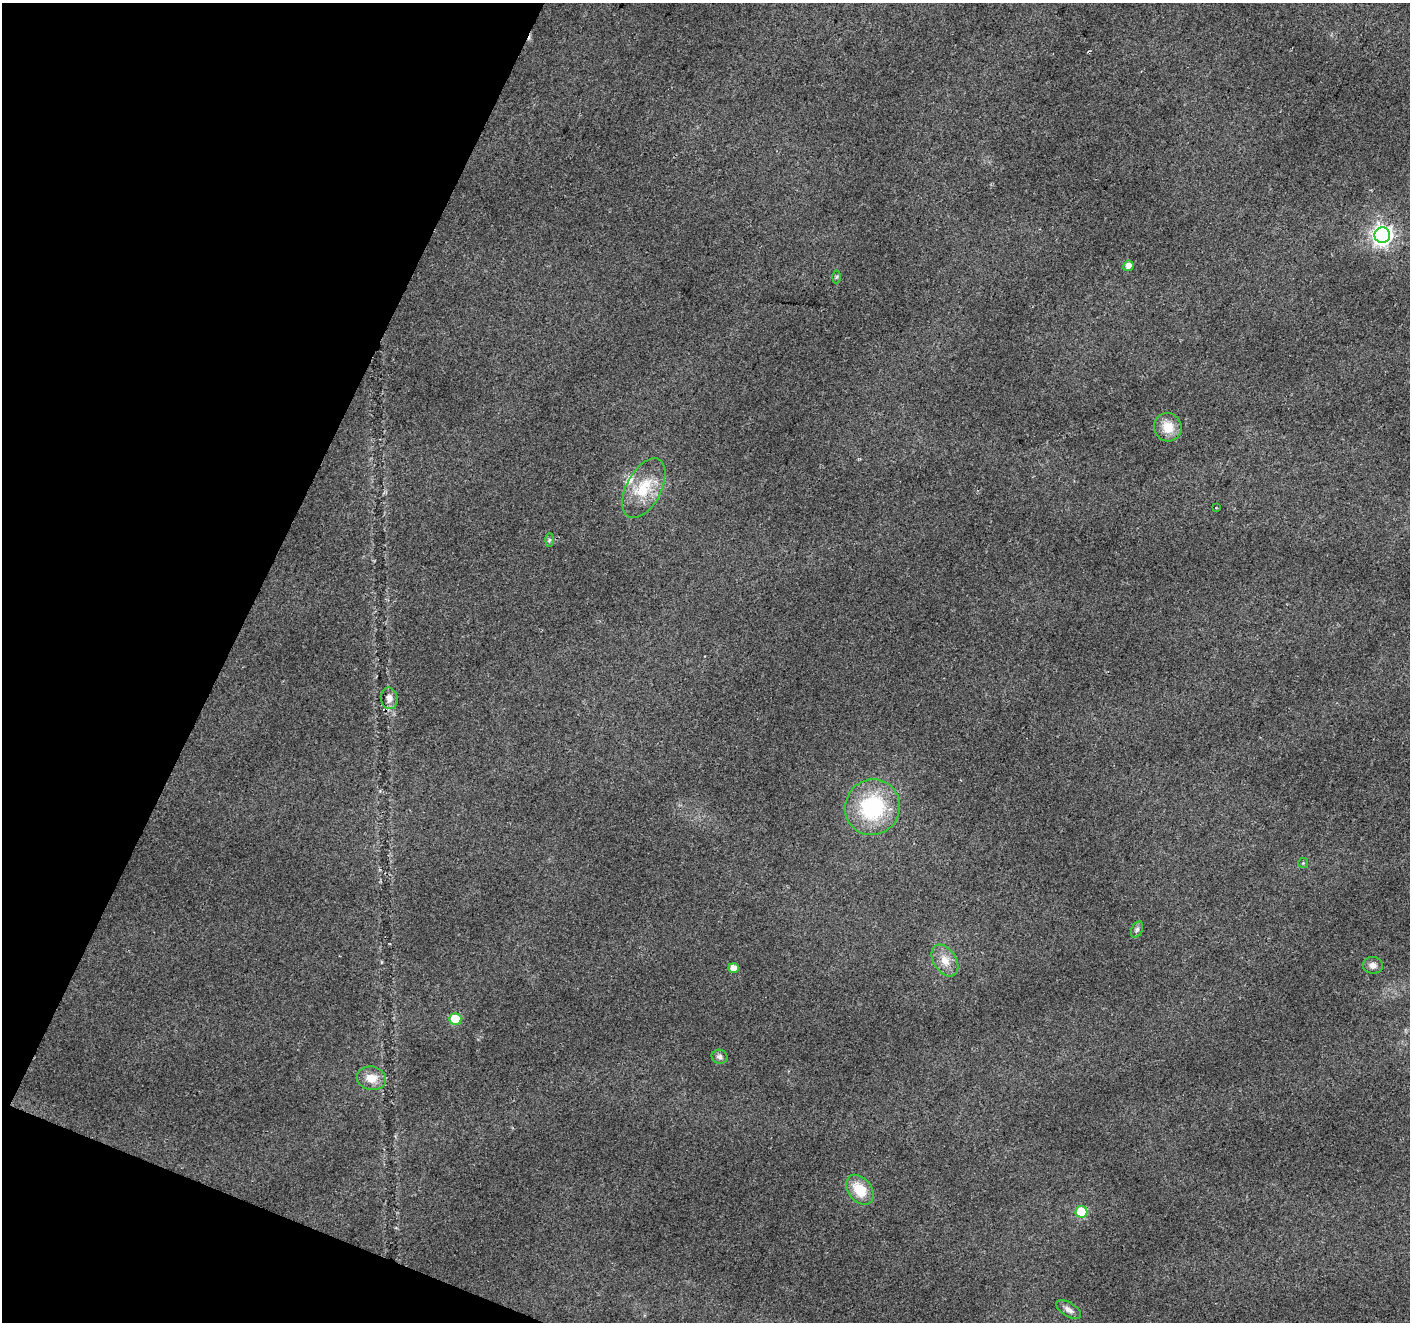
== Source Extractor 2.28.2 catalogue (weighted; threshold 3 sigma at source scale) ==
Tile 9 of 4 x 4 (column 1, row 3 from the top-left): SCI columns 7-1414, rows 1593-2912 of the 5638 x 5758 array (HDU 1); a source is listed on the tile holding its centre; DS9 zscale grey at full resolution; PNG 1412 x 1324 px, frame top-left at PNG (2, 3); each listed source drawn as its Kron ellipse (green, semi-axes under 4 px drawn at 4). Shown black and unused: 20% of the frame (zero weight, under 2 of 3 exposures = <1% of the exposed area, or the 3 px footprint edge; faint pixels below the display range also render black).
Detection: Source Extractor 2.28.2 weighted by HDU 2 'WHT'; one run over the whole footprint, this tile lists its part. Background 0.0393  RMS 0.0071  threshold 0.0318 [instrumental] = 3 sigma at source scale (4.5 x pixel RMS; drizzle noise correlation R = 1.50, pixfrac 1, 0.0396/0.0396 arcsec/px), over >= 5 px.
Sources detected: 21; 1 inside a brighter listed object's ellipse — not listed separately; the other 20 listed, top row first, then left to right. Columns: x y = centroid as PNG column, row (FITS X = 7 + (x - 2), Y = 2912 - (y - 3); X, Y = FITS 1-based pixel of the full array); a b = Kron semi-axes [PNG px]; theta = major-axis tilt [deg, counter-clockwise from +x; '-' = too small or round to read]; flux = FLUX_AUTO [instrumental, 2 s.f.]
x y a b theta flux
1382 235 8 8 - 370
1128 266 5 5 - 4.7
837 277 6 4 88 1.1
1168 427 14 13 - 12
644 488 32 17 62 25
1216 507 3 2 - 0.49
549 540 7 4 88 1.3
389 698 11 8 -82 4.5
872 807 28 27 - 61
1303 863 5 5 - 0.87
1137 930 8 5 63 1.7
945 960 17 11 -57 8.7
1373 965 10 8 -4 3.8
734 968 5 5 - 7.1
455 1019 6 6 - 27
720 1057 8 7 - 2.5
371 1078 15 11 -11 9.5
860 1190 17 11 -51 17
1081 1212 6 6 - 33
1069 1309 14 7 -32 3.7